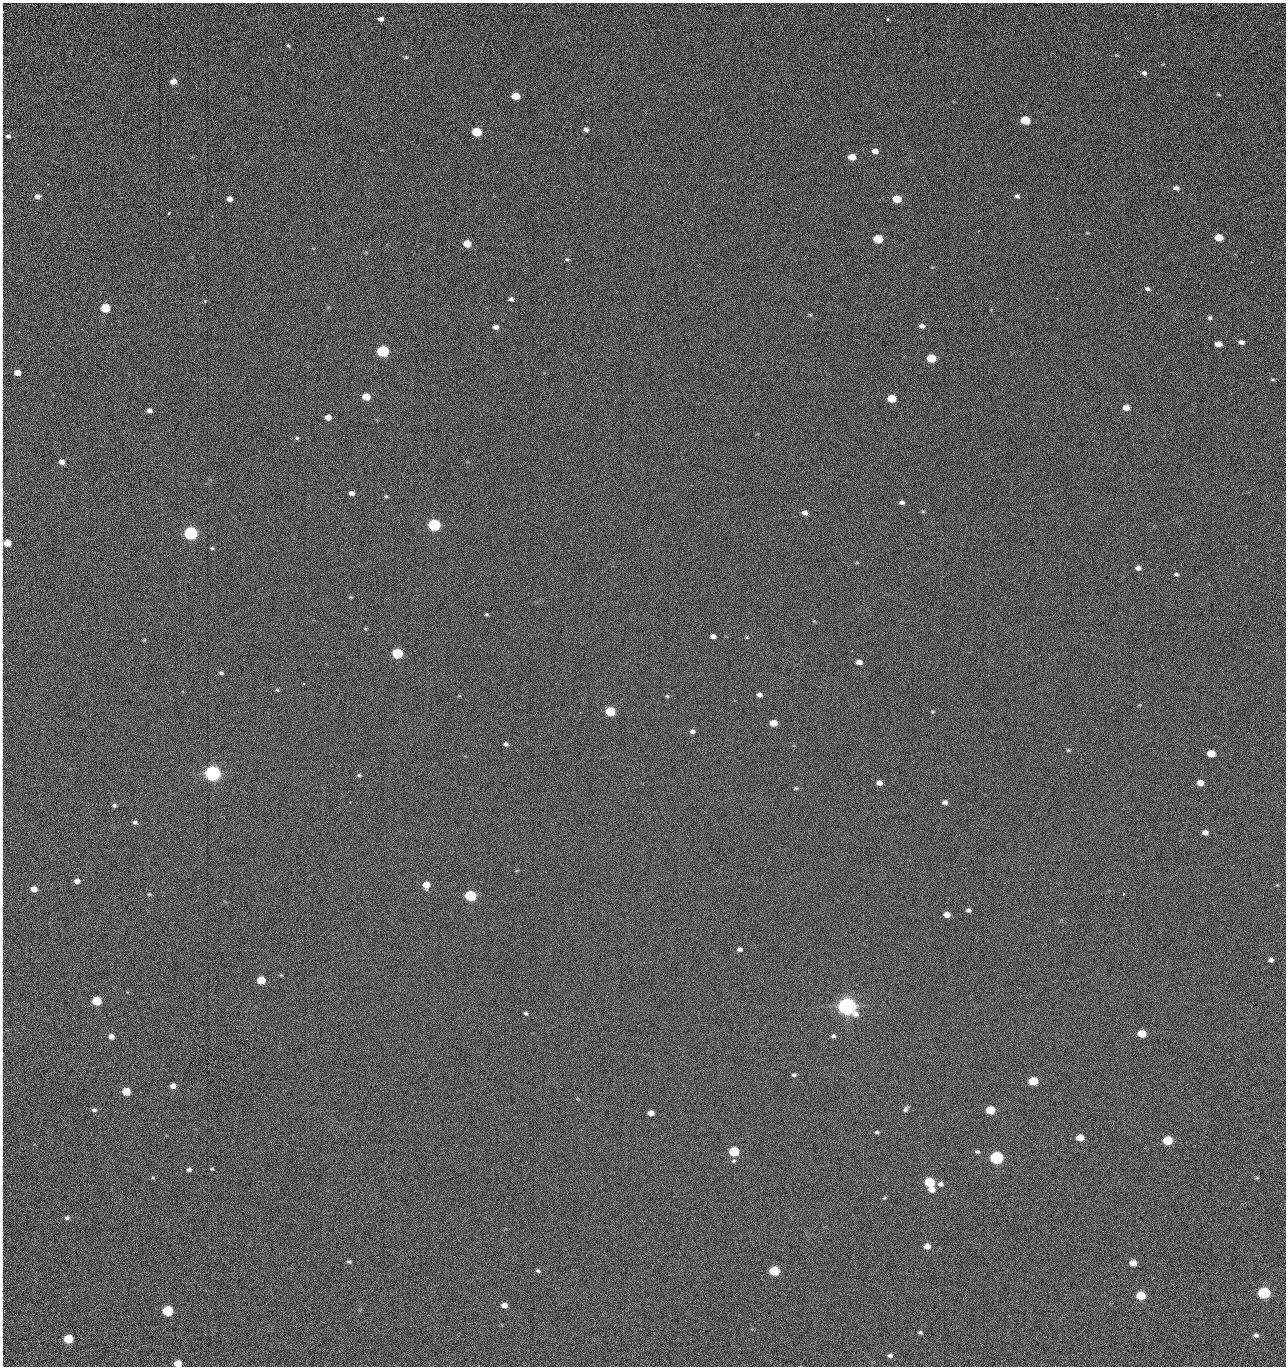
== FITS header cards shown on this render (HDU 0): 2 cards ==
NAXIS1  =                 1284 /fastest changing axis
NAXIS2  =                 1364 /next to fastest changing axis

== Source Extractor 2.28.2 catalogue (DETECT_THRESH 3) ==
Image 1284 x 1364 px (HDU 0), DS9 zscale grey, 1 PNG px = 1 image px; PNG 1288 x 1368 px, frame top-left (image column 1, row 1364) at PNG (2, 3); no overlay
Background 123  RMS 14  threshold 43.3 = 3 sigma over >= 5 px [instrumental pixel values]
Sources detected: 218; all 218 listed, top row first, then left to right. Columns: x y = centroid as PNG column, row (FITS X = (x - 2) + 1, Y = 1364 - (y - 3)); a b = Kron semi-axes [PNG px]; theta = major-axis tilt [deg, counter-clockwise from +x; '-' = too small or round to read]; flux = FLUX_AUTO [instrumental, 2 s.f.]
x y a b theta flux
381 19 5 4 - 4.4e+03
888 19 3 3 - 1.9e+03
2 20 25 2 90 4.1e+03
1188 35 3 2 - 1.2e+03
288 46 6 4 -48 1.5e+03
1116 55 5 3 - 9.7e+02
2 57 22 2 90 4.5e+03
406 57 5 4 - 1.2e+03
1163 64 5 3 - 7.5e+02
1144 73 7 6 - 3.0e+03
173 81 6 5 - 8.8e+03
2 86 21 2 90 4.0e+03
1219 95 7 3 -2 1.1e+03
515 96 6 5 - 2.2e+04
710 110 2 2 - 4.5e+02
2 120 23 2 90 4.2e+03
1025 120 6 5 - 4.3e+04
1179 122 2 2 - 1.3e+03
586 129 5 4 - 3.4e+03
477 132 6 5 - 5.4e+04
8 136 7 7 - 3.8e+03
2 144 11 2 90 1.8e+03
875 151 6 5 - 6.3e+03
852 157 6 5 - 1.6e+04
1041 161 2 2 - 1.8e+03
2 167 19 2 90 3.1e+03
856 177 2 2 - 2.2e+03
923 177 2 2 - 1.8e+04
1176 188 7 5 -18 3.9e+03
37 196 6 5 - 5.0e+03
1017 196 6 5 - 2.6e+03
2 197 20 2 90 3.7e+03
229 199 5 4 - 5.9e+03
897 199 6 5 - 2.8e+04
1123 202 3 2 - 9.3e+02
169 213 3 2 - 1.3e+03
978 231 2 2 - 5.6e+02
1087 233 5 3 - 8.7e+02
1219 237 6 5 - 2.4e+04
878 239 6 5 - 4.1e+04
2 243 29 2 90 5.0e+03
467 244 6 5 - 2.0e+04
313 248 5 3 - 6.7e+02
567 259 7 5 -19 1.9e+03
1251 262 2 2 - 4.7e+02
841 264 2 2 - 2.7e+04
656 275 2 2 - 7.0e+02
306 287 3 2 - 8.3e+02
1147 289 6 4 -20 2.7e+03
2 296 15 2 90 2.6e+03
1057 298 2 2 - 7.5e+02
511 299 5 4 - 3.1e+03
205 301 5 4 - 1.0e+03
105 308 6 5 - 5.1e+04
810 315 5 4 - 1.2e+03
1210 318 6 5 - 2.2e+03
849 322 2 2 - 7.0e+02
710 323 2 2 - 3.3e+03
922 326 6 5 - 3.8e+03
496 327 5 4 - 4.9e+03
1241 342 6 4 -7 4.4e+03
1218 344 6 5 - 1.0e+04
2 347 16 2 90 2.5e+03
383 351 6 5 - 1.6e+05
931 358 6 5 - 4.0e+04
2 372 8 2 90 1.4e+03
17 373 5 4 - 1.1e+04
1273 379 5 5 - 1.5e+03
2 389 12 2 90 1.9e+03
1256 392 2 2 - 1.4e+03
366 397 6 5 - 2.0e+04
892 398 6 5 - 3.3e+04
1126 408 6 5 - 9.8e+03
149 411 5 4 - 4.6e+03
328 417 5 4 - 9.4e+03
1009 435 2 2 - 3.4e+03
297 438 6 4 -10 1.7e+03
1027 446 2 2 - 5.5e+02
186 447 2 2 - 3.2e+03
62 462 5 5 - 6.1e+03
2 476 10 2 90 1.5e+03
85 483 3 2 - 1.0e+03
351 493 5 4 - 5.0e+03
386 496 5 4 - 1.4e+03
2 502 10 2 90 1.7e+03
902 502 6 5 - 3.4e+03
779 509 2 2 - 5.2e+02
923 511 6 4 0 1.2e+03
805 513 6 5 - 5.0e+03
434 525 6 5 - 2.0e+05
190 533 6 5 - 3.2e+05
492 542 2 2 - 2.7e+03
7 543 6 5 - 1.9e+04
212 548 5 3 - 1.5e+03
742 561 3 2 - 7.9e+02
17 568 2 2 - 3.8e+02
1138 568 5 5 - 5.1e+03
1176 574 5 4 - 2.0e+03
2 590 9 2 90 1.4e+03
351 597 5 4 - 1.1e+03
487 614 4 3 - 1.5e+03
365 629 5 3 - 9.7e+02
713 636 5 4 - 5.1e+03
747 637 4 3 - 1.0e+03
144 640 5 4 - 1.0e+03
2 645 10 2 90 1.7e+03
397 653 6 5 - 9.0e+04
859 662 5 4 - 7.2e+03
221 673 5 4 - 2.0e+03
303 684 3 2 - 1.4e+03
277 690 6 4 -42 1.3e+03
759 695 6 5 - 4.3e+03
667 696 5 4 - 1.2e+03
1139 705 5 4 - 9.4e+02
610 711 6 5 - 6.2e+04
932 712 5 4 - 1.2e+03
773 723 6 5 - 1.4e+04
692 731 5 4 - 3.4e+03
506 744 5 4 - 2.5e+03
2 745 10 2 90 1.5e+03
543 745 2 2 - 3.3e+03
1068 750 6 4 0 1.4e+03
1211 753 6 5 - 2.6e+04
706 761 2 2 - 2.1e+03
617 764 3 2 - 1.0e+03
600 770 2 2 - 4.2e+02
212 773 6 6 - 7.2e+05
359 775 5 5 - 1.6e+03
879 783 5 4 - 5.9e+03
1200 783 5 5 - 1.3e+04
796 788 5 3 - 1.3e+03
350 802 2 2 - 5.7e+02
945 802 5 4 - 4.0e+03
114 805 5 4 - 2.4e+03
135 822 6 5 - 2.3e+03
1205 832 5 4 - 5.9e+03
2 858 10 2 90 1.4e+03
77 881 5 4 - 5.5e+03
426 885 6 6 - 1.3e+04
34 889 5 4 - 9.5e+03
149 894 6 4 18 1.1e+03
1123 894 3 2 - 8.4e+02
470 896 6 5 - 1.2e+05
2 900 15 2 90 2.4e+03
968 910 5 4 - 2.8e+03
947 915 5 4 - 9.4e+03
740 949 5 4 - 3.2e+03
1271 960 5 4 - 4.0e+03
281 975 5 4 - 1.0e+03
523 976 2 2 - 2.0e+03
261 980 6 5 - 3.2e+04
96 1001 6 5 - 5.2e+04
847 1006 7 6 - 1.2e+06
526 1013 5 4 - 1.9e+03
411 1023 2 2 - 5.5e+03
2 1031 9 2 90 1.5e+03
1142 1033 6 5 - 2.9e+04
111 1036 5 4 - 6.3e+03
833 1036 6 5 - 2.4e+03
857 1048 2 2 - 1.3e+03
2 1054 9 2 90 1.5e+03
1245 1057 2 2 - 1.8e+03
794 1075 5 4 - 2.1e+03
1179 1076 2 2 - 2.7e+03
1033 1081 6 5 - 4.7e+04
173 1086 5 4 - 6.9e+03
126 1091 6 5 - 3.1e+04
578 1099 5 3 - 8.5e+02
1155 1103 3 2 - 8.4e+02
906 1109 8 5 60 2.7e+03
94 1110 6 4 -4 2.2e+03
990 1110 6 5 - 4.3e+04
729 1112 2 2 - 9.9e+02
651 1113 5 4 - 8.6e+03
877 1132 6 4 0 1.7e+03
91 1135 2 2 - 2.5e+03
1080 1138 6 5 - 1.6e+04
1168 1140 6 5 - 5.7e+04
571 1149 2 2 - 9.6e+02
734 1151 6 5 - 7.8e+04
977 1152 5 4 - 2.2e+03
996 1158 6 5 - 2.8e+05
733 1161 6 4 30 1.7e+03
2 1163 9 2 90 1.4e+03
189 1169 5 4 - 2.7e+03
212 1169 5 4 - 1.2e+03
153 1178 5 4 - 1.4e+03
1257 1178 6 3 -1 1.0e+03
929 1182 6 5 - 8.4e+04
941 1184 6 5 - 3.8e+03
931 1189 6 5 - 9.7e+03
885 1198 6 4 38 1.4e+03
2 1210 13 2 90 2.2e+03
67 1218 6 5 - 2.5e+03
280 1219 2 2 - 2.1e+03
476 1237 2 2 - 7.2e+03
308 1242 2 2 - 1.8e+03
417 1243 2 2 - 5.7e+03
927 1246 6 5 - 8.8e+03
349 1262 6 4 -5 1.8e+03
2 1263 11 2 90 1.8e+03
1133 1263 5 5 - 1.4e+04
538 1271 5 4 - 1.7e+03
774 1271 6 5 - 7.9e+04
583 1292 2 2 - 5.1e+02
1264 1293 6 5 - 1.9e+05
1141 1295 6 5 - 4.5e+04
996 1298 2 2 - 2.9e+03
504 1305 5 4 - 7.5e+03
168 1311 6 5 - 1.0e+05
622 1311 2 2 - 7.5e+02
920 1333 5 4 - 1.9e+03
1256 1335 6 5 - 3.6e+03
68 1339 6 5 - 5.3e+04
2 1345 9 2 90 1.5e+03
890 1355 6 5 - 3.4e+03
178 1363 5 5 - 1.8e+04
1055 1366 2 2 - 2.1e+03
At the frame edge (FLAGS 8, measured only in part): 28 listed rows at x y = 2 20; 2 57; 2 86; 2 120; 2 144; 2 167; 2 197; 2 243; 2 296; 2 347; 2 372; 2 389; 2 476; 2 502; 7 543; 2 590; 2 645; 2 745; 2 858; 2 900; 2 1031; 2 1054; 2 1163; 2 1210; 2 1263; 2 1345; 178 1363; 1055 1366

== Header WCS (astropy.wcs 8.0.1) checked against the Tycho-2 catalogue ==
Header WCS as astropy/WCSLIB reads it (CRVAL/CRPIX/CD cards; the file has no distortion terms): RA---TAN/DEC--TAN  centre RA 15:41:40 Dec +51:59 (235.42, +51.98 deg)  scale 1.26 arcsec/px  FOV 26.9' x 28.5'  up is +92 deg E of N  parity flipped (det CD > 0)
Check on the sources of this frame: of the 60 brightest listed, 10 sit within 2.0 arcsec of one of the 12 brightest Tycho-2 stars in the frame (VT <= 12.29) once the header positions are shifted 0.65 arcsec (0.65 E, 0.08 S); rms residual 0.89 arcsec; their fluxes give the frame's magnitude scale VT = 24.51 - 2.5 log10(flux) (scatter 0.24 mag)
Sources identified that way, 10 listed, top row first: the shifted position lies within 2.0 arcsec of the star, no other Tycho-2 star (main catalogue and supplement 1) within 4.0 arcsec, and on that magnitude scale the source's flux lands within +1.5 / -3 mag of the star's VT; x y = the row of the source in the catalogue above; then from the Tycho-2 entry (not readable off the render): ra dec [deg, ICRS J2000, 3 dp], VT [Tycho-2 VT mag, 2 dp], TYC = Tycho-2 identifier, HIP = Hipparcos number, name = IAU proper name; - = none
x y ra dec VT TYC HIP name
383 351 235.614 +52.064 11.61 3489-1132-1 - -
434 525 235.514 +52.049 11.19 3489-1407-1 - -
212 773 235.378 +52.130 9.31 3489-1322-1 76850 -
470 896 235.303 +52.042 11.52 3489-958-1 - -
847 1006 235.232 +51.912 9.59 3489-824-1 - -
996 1158 235.143 +51.862 10.97 3489-1016-1 - -
929 1182 235.131 +51.886 12.29 3489-908-1 - -
774 1271 235.084 +51.941 11.45 3489-1346-1 - -
1264 1293 235.062 +51.771 11.53 3489-1453-1 - -
168 1311 235.075 +52.152 11.74 3489-912-1 - -